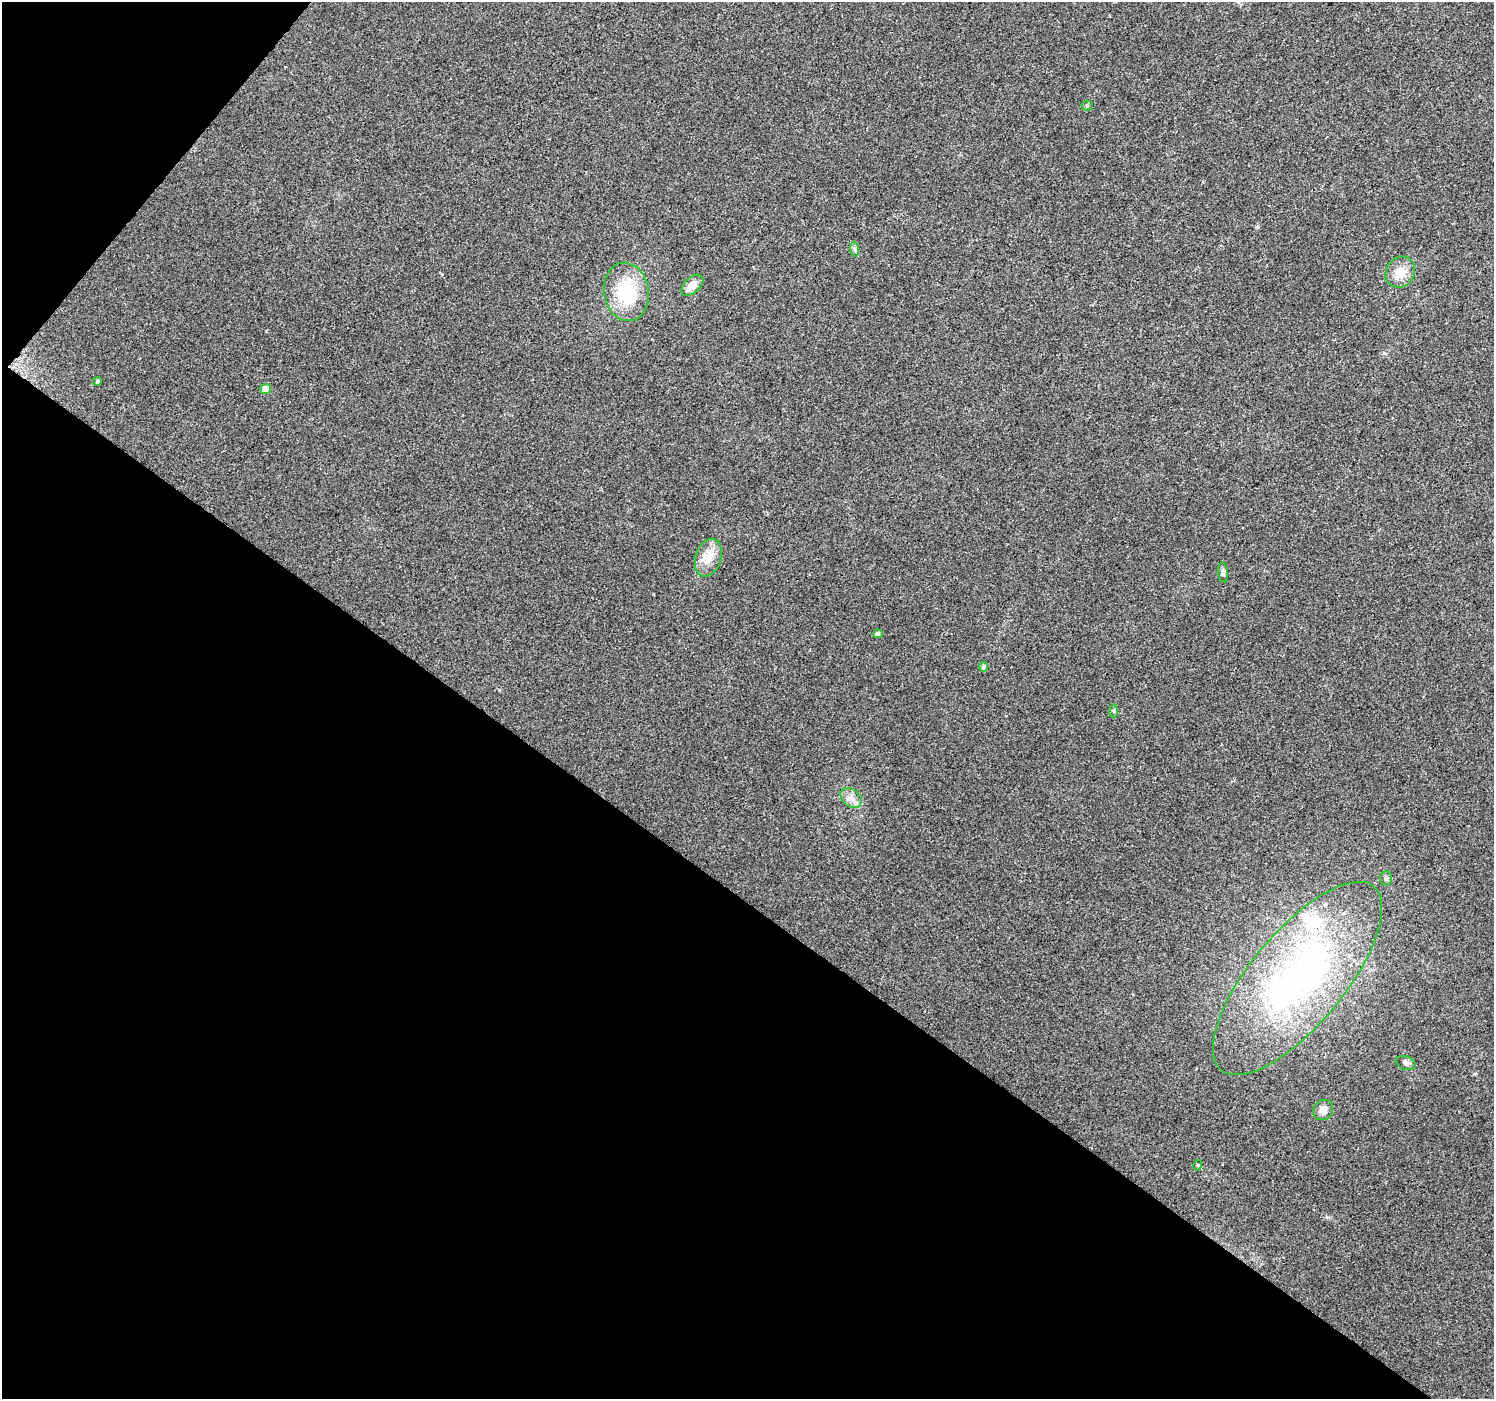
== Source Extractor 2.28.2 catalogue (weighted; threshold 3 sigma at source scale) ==
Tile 9 of 4 x 4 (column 1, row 3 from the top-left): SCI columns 1-1492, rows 1575-2971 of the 5973 x 6011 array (HDU 1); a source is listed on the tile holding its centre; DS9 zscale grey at full resolution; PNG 1496 x 1401 px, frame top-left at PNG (2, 2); each listed source drawn as its Kron ellipse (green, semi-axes under 4 px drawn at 4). Shown black and unused: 38% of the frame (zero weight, under 2 of 3 exposures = <1% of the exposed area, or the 3 px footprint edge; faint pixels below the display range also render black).
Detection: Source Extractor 2.28.2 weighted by HDU 2 'WHT'; one run over the whole footprint, this tile lists its part. Background 0.0867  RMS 0.0092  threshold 0.0416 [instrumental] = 3 sigma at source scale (4.5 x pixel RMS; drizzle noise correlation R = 1.50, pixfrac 1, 0.0396/0.0396 arcsec/px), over >= 5 px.
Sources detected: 20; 1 inside a brighter object's white glare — neither listed nor drawn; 1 inside a brighter listed object's ellipse — not listed separately; the other 18 listed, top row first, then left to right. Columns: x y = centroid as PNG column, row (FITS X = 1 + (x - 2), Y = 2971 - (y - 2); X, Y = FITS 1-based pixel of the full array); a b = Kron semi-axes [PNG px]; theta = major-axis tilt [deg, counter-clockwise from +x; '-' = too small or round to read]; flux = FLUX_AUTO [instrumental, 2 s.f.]
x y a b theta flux
1087 106 5 5 - 1.2
855 249 7 4 -88 2
1400 272 16 14 56 13
692 285 13 7 42 9.4
626 292 29 22 -80 49
98 381 4 4 - 1.7
266 389 5 5 - 18
708 558 19 13 72 13
1223 572 10 5 -86 2.4
878 634 5 4 - 3
984 667 5 4 - 2.5
1114 711 6 4 -88 1.4
851 798 12 8 -39 6.3
1386 878 7 6 - 2.2
1298 978 119 47 50 300
1406 1063 10 6 -20 3
1323 1110 10 9 - 6.1
1198 1165 5 3 - 0.99